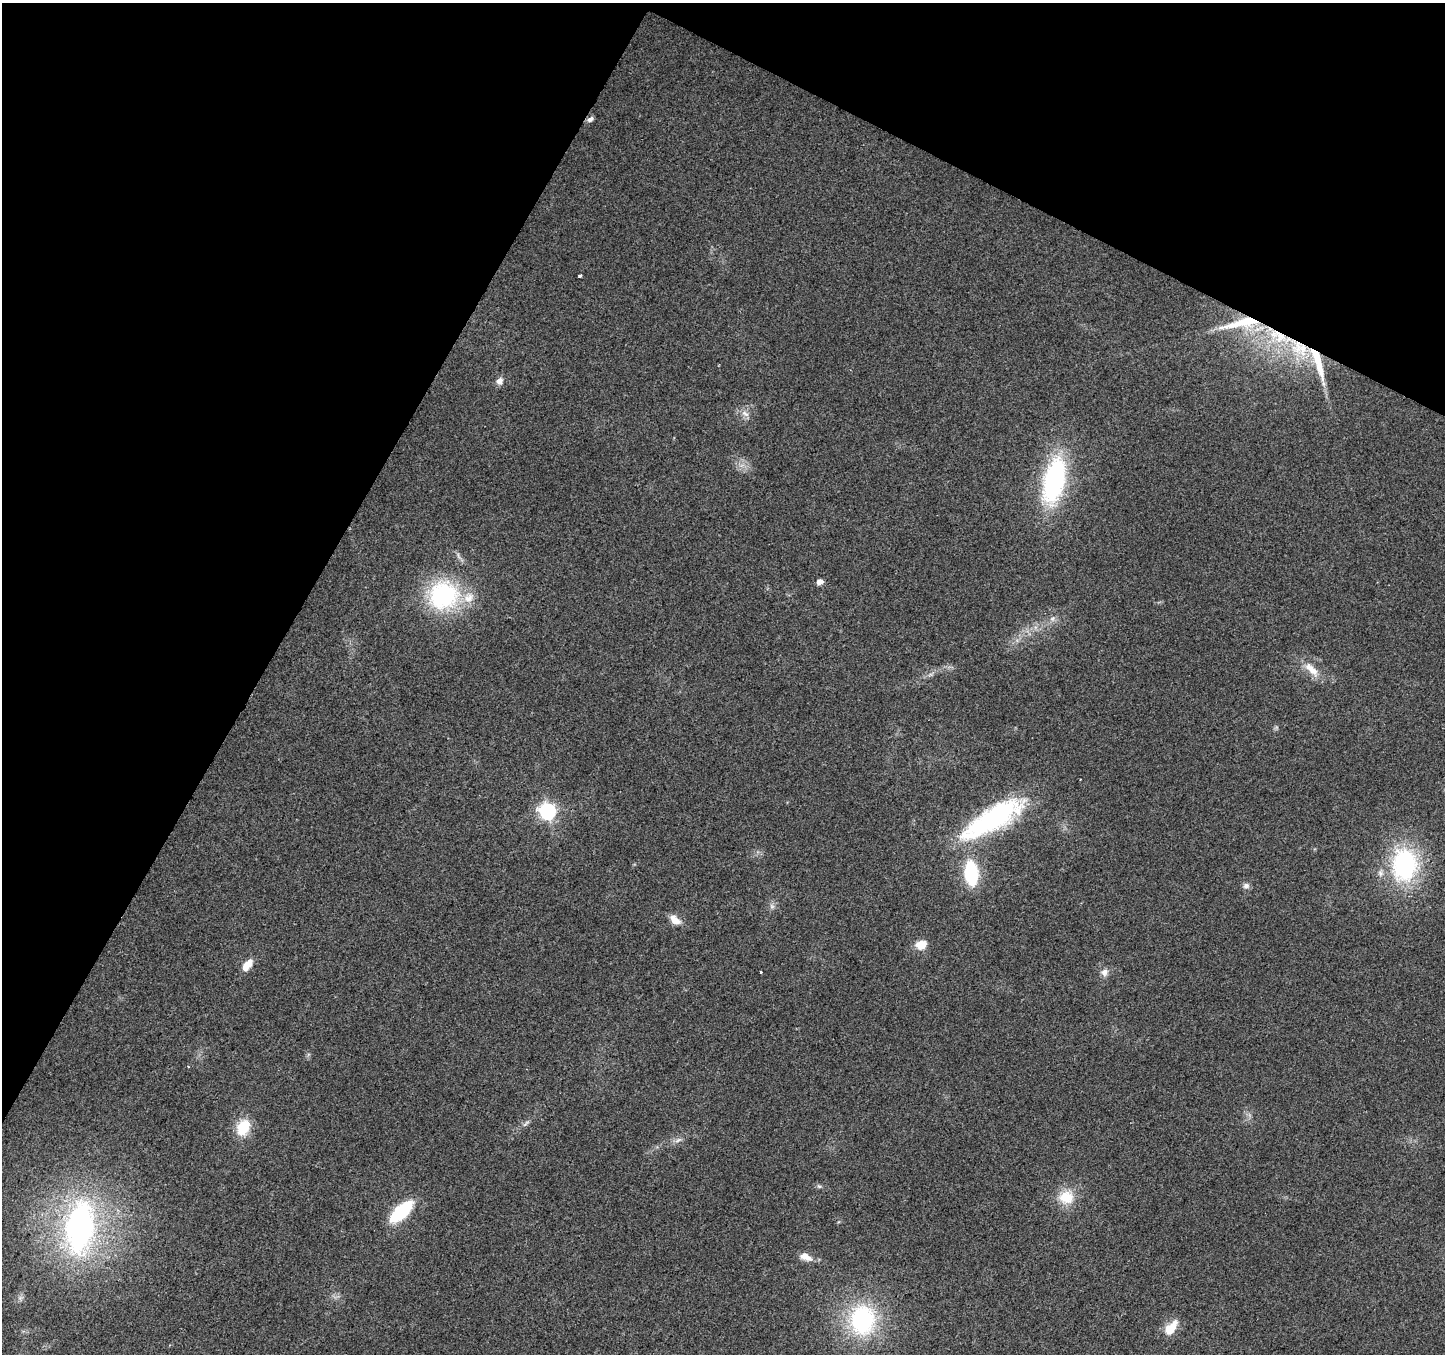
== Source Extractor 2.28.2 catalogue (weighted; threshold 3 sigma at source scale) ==
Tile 2 of 4 x 4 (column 2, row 1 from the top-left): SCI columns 1451-2893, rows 4324-5675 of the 5780 x 5874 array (HDU 1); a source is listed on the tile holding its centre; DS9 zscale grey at full resolution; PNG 1447 x 1356 px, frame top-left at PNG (2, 3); no overlay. Shown black and unused: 27% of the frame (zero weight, under 2 of 3 exposures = <1% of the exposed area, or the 3 px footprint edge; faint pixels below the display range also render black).
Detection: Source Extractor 2.28.2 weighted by HDU 2 'WHT'; one run over the whole footprint, this tile lists its part. Background 0.0665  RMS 0.0074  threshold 0.0331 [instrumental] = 3 sigma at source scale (4.5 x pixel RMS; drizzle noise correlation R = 1.50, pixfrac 1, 0.0396/0.0396 arcsec/px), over >= 5 px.
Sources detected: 36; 1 cosmic-ray / hot-pixel residue — not listed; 5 inside a brighter listed object's ellipse — not listed separately; the other 30 listed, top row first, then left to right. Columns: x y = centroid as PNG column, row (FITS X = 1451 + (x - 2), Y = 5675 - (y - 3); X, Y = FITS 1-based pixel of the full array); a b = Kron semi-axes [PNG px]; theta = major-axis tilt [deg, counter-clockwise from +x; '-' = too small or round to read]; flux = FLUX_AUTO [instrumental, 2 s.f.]
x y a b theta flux
590 119 9 5 31 2.5
580 276 3 3 - 1.7
1278 336 65 17 -27 70
499 381 9 7 48 4
745 414 12 6 -36 3.9
1054 480 41 18 78 130
820 582 8 6 24 3.4
443 595 28 25 29 96
1052 619 8 6 72 2.4
1311 669 25 10 -45 11
548 811 7 7 - 260
993 819 71 21 31 120
1404 865 37 27 86 92
971 873 22 11 -85 49
1246 886 9 7 2 2.6
772 906 7 6 - 2.1
675 920 14 8 -46 8.2
921 945 12 10 17 9.2
245 966 11 8 73 6.6
1104 972 10 9 - 4.1
525 1124 12 4 49 2
243 1127 20 14 65 19
678 1140 9 4 35 2.3
819 1186 7 4 -1 1.3
1066 1197 21 18 18 18
401 1211 23 10 43 51
80 1227 53 29 82 210
805 1257 16 9 -21 7.1
862 1320 33 27 89 88
1171 1328 20 10 52 13
Overlapping masked pixels (flux is a lower limit): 1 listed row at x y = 1278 336